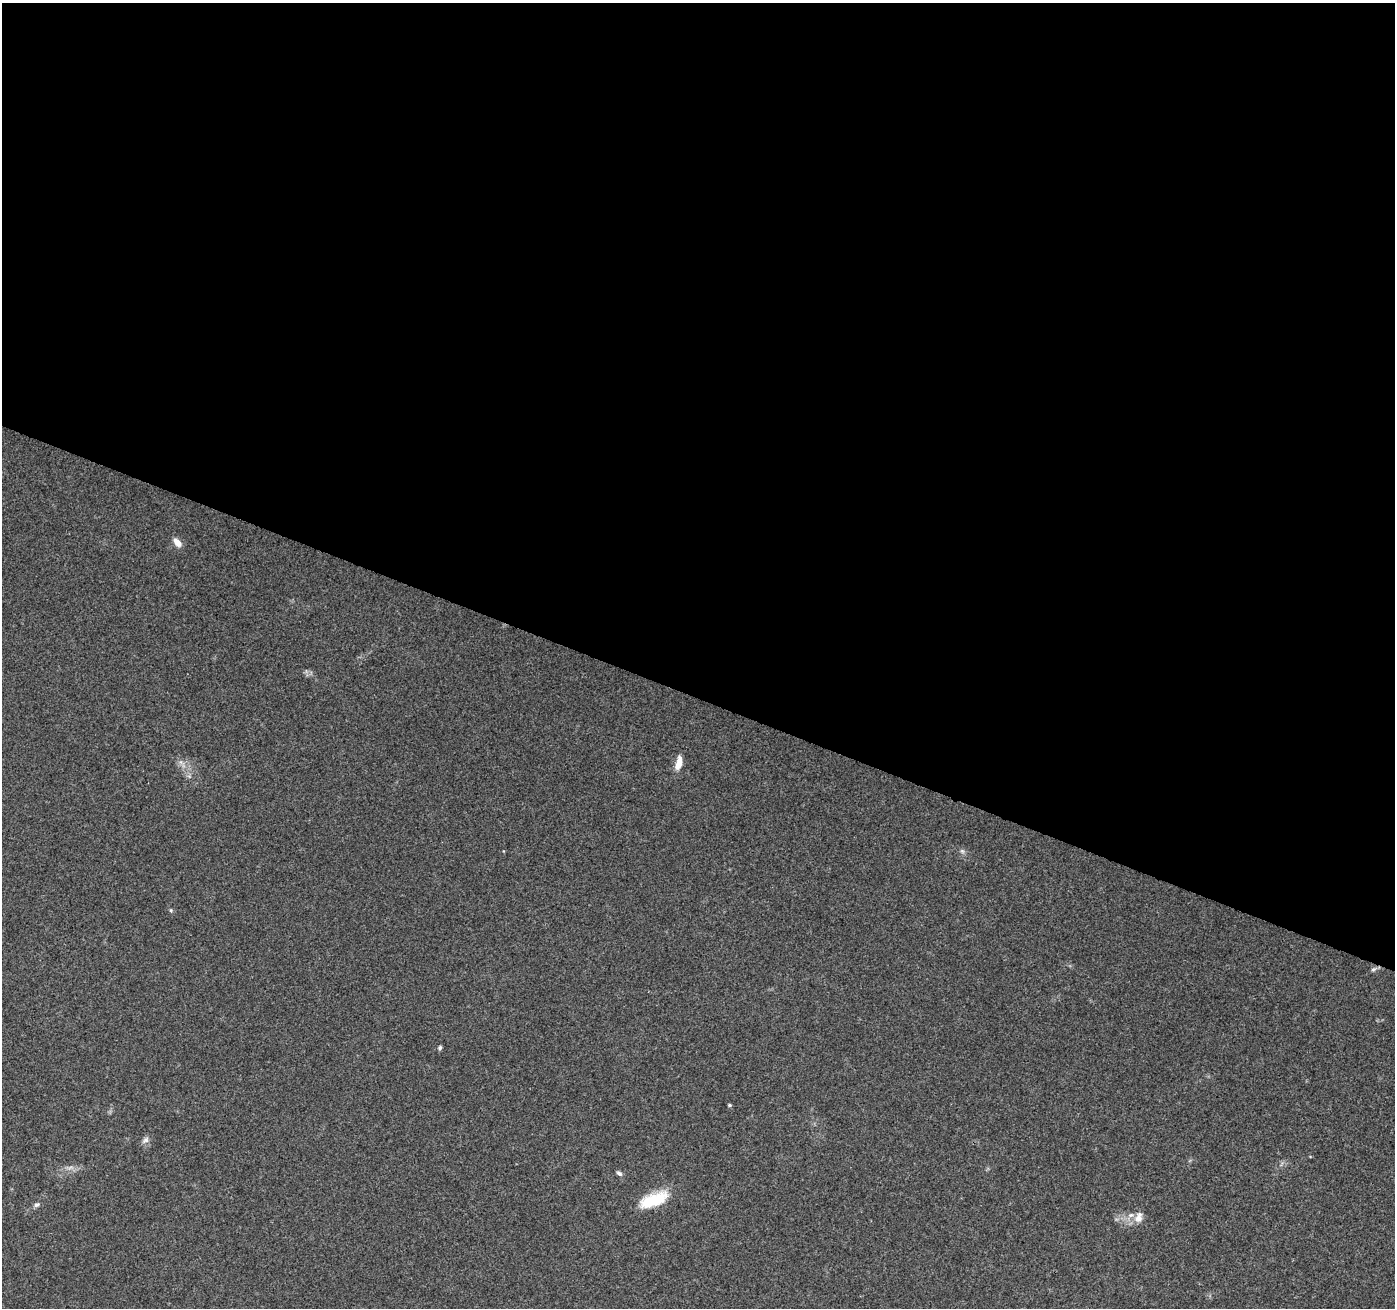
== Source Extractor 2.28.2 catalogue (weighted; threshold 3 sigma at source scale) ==
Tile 3 of 4 x 4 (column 3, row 1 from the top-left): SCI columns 2801-4193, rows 4199-5504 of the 5593 x 5721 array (HDU 1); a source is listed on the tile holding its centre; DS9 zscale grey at full resolution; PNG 1397 x 1310 px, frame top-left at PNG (2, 3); no overlay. Shown black and unused: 53% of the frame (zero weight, under 3 of 4 exposures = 1% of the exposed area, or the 3 px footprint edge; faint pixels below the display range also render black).
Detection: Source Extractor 2.28.2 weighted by HDU 2 'WHT'; one run over the whole footprint, this tile lists its part. Background 0.0744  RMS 0.0045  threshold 0.0202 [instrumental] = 3 sigma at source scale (4.5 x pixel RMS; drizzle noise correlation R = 1.50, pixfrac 1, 0.0396/0.0396 arcsec/px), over >= 5 px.
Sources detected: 15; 1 too faint to see at this stretch — not listed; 1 inside a brighter listed object's ellipse — not listed separately; the other 13 listed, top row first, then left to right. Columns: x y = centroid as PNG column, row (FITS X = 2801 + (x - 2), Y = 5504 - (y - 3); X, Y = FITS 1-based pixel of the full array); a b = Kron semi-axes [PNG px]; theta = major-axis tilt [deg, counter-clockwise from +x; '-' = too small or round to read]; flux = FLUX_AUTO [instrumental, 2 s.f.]
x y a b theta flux
177 542 11 6 -50 3.7
181 762 7 4 72 1
679 763 16 7 76 5.3
962 851 7 5 -45 1.1
171 910 5 5 - 0.6
1373 969 8 5 26 1.1
440 1048 5 5 - 0.86
729 1105 4 4 - 0.53
145 1140 11 7 42 1.8
619 1173 8 5 -37 1.2
653 1200 35 14 21 17
37 1205 8 6 31 1.2
1138 1217 16 10 71 3.8